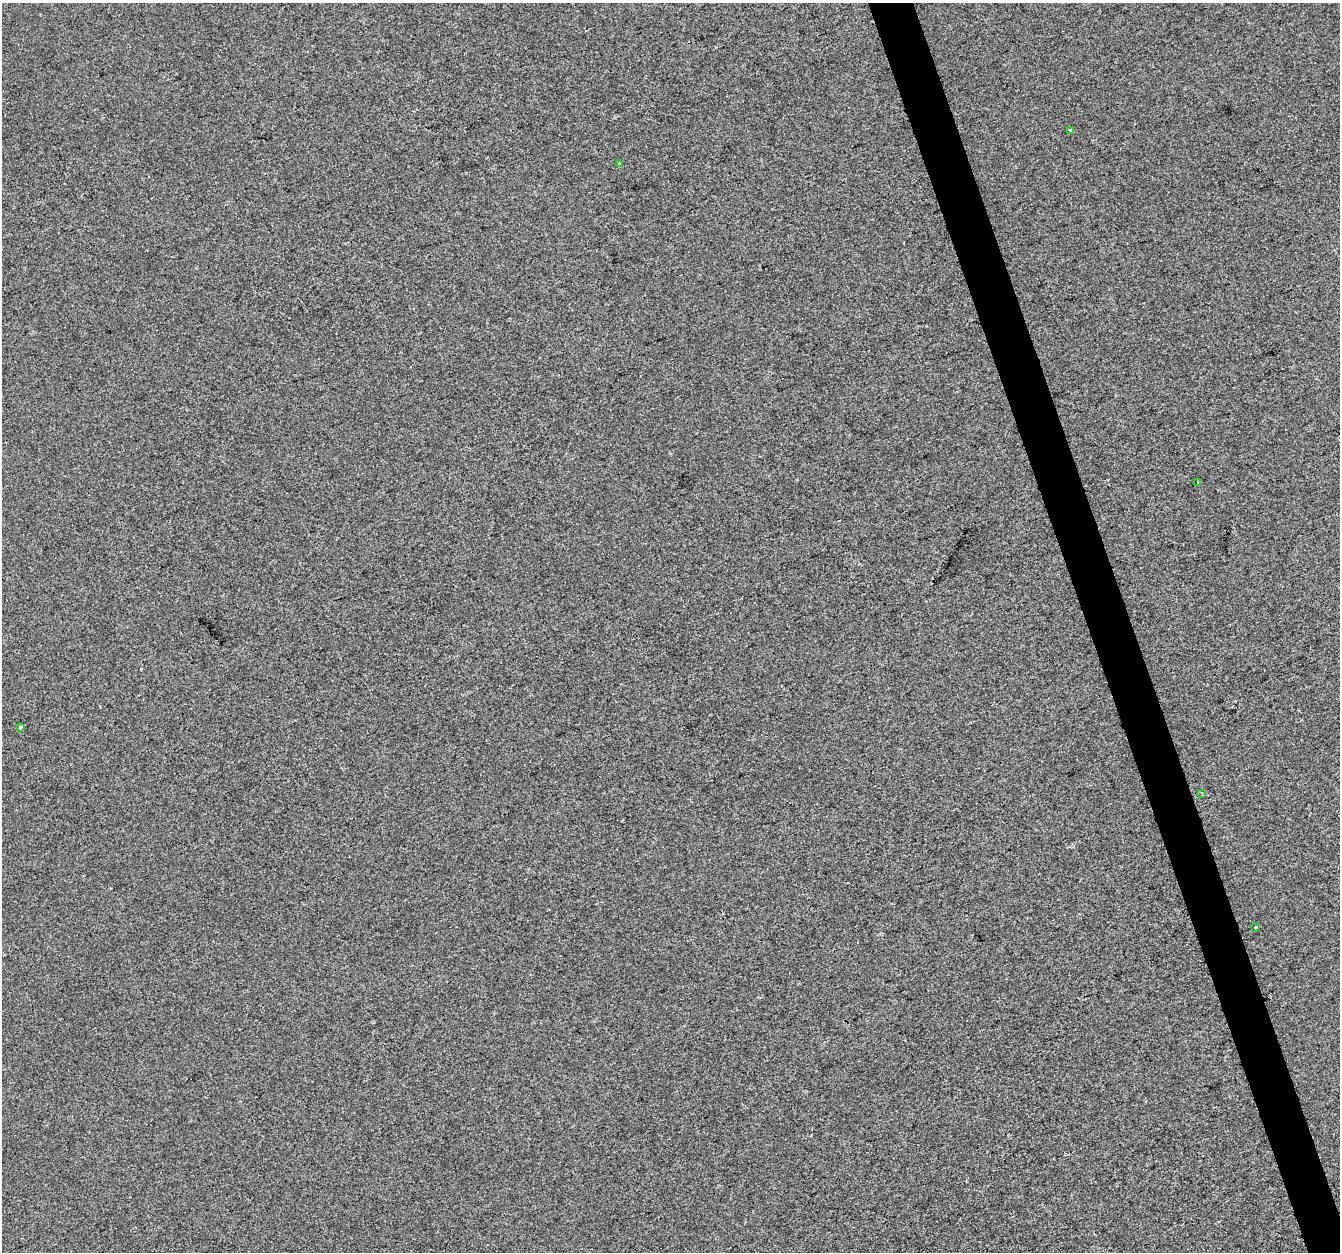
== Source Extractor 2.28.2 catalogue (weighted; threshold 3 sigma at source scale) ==
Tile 6 of 4 x 4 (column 2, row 2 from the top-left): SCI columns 1339-2676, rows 2613-3862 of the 5352 x 5172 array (HDU 1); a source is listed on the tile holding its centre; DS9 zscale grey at full resolution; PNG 1342 x 1254 px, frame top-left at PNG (2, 3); each listed source drawn as its Kron ellipse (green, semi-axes under 4 px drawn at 4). Shown black and unused: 3% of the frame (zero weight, under 2 of 3 exposures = <1% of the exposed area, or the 3 px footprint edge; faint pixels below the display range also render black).
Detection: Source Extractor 2.28.2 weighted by HDU 2 'WHT'; one run over the whole footprint, this tile lists its part. Background 7.22e-04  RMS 0.0058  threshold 0.026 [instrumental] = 3 sigma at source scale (4.5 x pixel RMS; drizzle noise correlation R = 1.50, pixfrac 1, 0.0396/0.0396 arcsec/px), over >= 5 px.
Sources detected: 6; all 6 listed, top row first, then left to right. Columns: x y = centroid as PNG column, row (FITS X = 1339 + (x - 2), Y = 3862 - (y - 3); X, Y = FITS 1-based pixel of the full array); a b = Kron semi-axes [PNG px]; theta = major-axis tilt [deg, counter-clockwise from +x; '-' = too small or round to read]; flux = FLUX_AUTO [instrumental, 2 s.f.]
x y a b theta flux
1070 130 3 3 - 2.2
619 164 4 3 - 0.72
1198 482 2 2 - 0.71
20 727 3 3 - 3.1
1202 793 3 3 - 1.5
1256 927 2 2 - 0.52